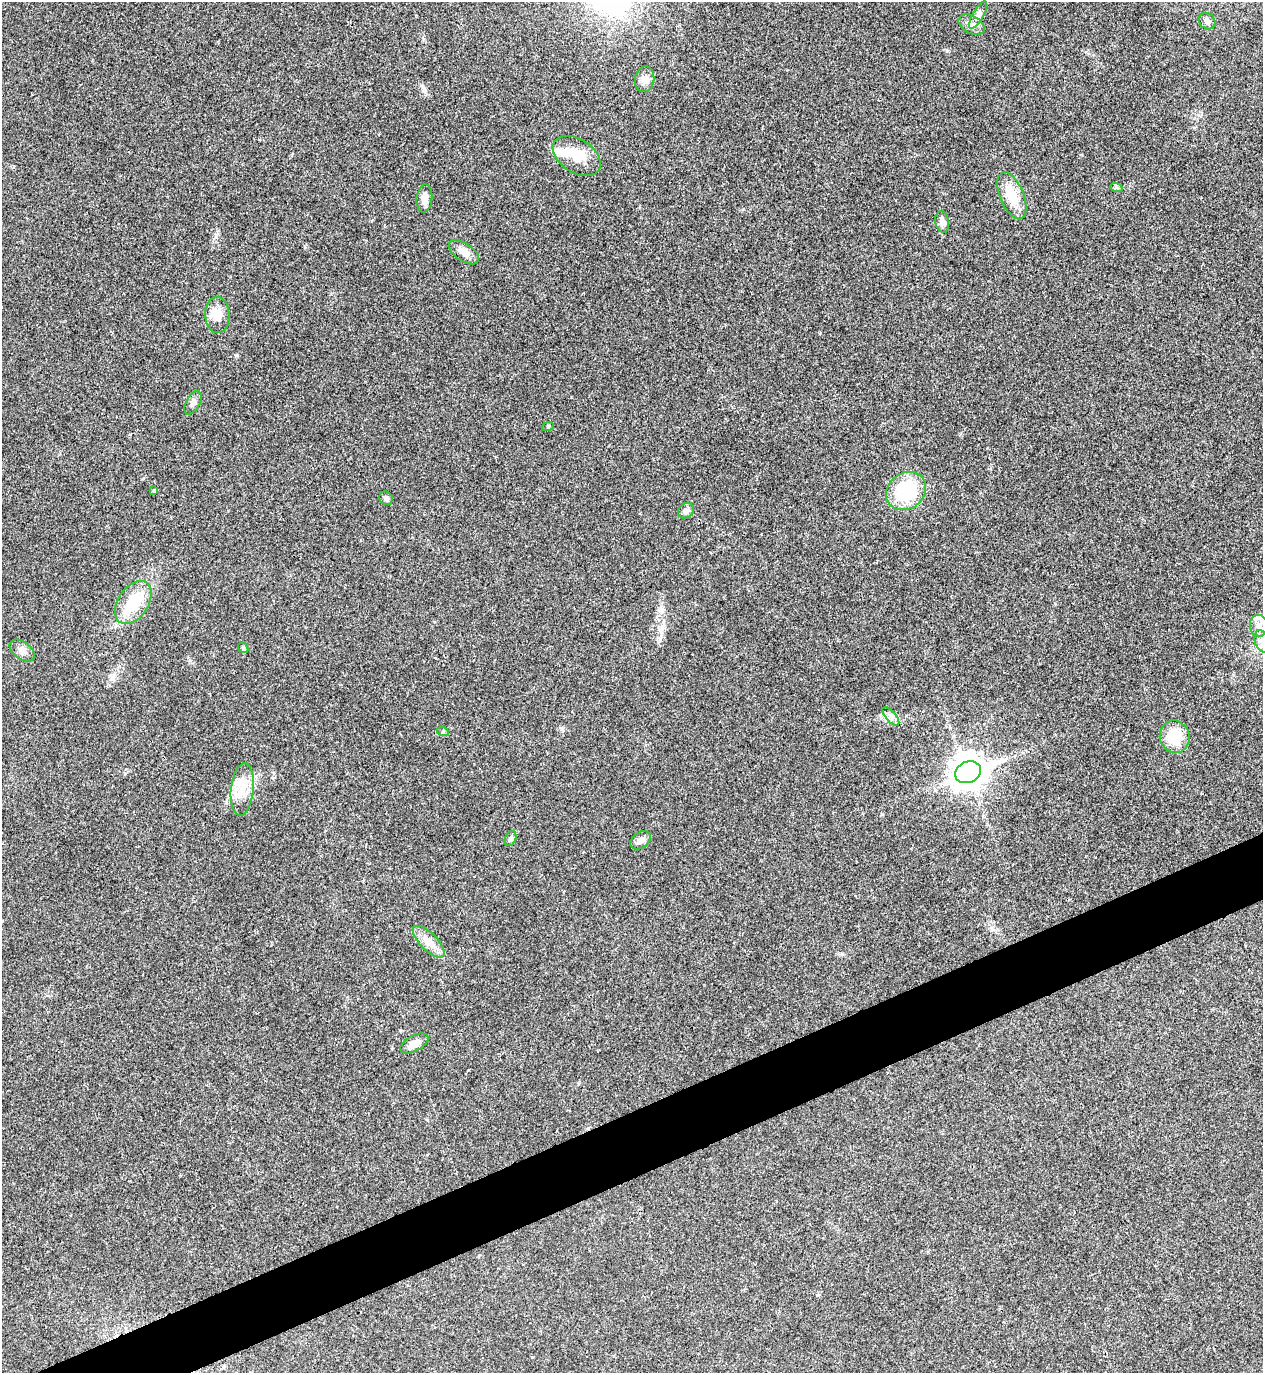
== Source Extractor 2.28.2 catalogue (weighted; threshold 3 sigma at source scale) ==
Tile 7 of 4 x 4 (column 3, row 2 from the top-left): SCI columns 2679-3939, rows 2749-4119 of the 5482 x 5493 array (HDU 1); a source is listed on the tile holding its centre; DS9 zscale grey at full resolution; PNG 1265 x 1375 px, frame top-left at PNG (2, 2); each listed source drawn as its Kron ellipse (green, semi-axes under 4 px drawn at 4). Shown black and unused: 4% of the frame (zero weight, under 3 of 4 exposures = <1% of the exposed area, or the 3 px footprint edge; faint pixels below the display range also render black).
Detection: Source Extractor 2.28.2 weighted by HDU 2 'WHT'; one run over the whole footprint, this tile lists its part. Background 0.0203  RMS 0.0049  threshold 0.0222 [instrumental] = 3 sigma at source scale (4.5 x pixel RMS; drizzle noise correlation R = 1.50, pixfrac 1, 0.05/0.05 arcsec/px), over >= 5 px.
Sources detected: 33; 1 inside a brighter object's white glare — neither listed nor drawn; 1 inside a brighter listed object's ellipse — not listed separately; the other 31 listed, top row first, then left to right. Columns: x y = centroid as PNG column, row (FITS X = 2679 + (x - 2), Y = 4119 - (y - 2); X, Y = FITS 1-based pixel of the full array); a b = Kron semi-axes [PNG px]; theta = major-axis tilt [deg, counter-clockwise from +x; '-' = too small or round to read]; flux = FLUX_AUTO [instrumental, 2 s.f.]
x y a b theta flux
978 15 15 5 60 2
1207 21 9 7 -45 2.1
971 25 14 9 -29 3.5
645 79 13 9 82 3.5
577 156 26 17 -33 12
1116 187 6 4 -19 0.76
1012 196 25 11 -67 13
424 198 14 8 85 3.7
942 222 11 7 -79 2.6
464 252 17 9 -34 4
217 315 18 12 -87 6.3
193 403 13 7 61 2.1
548 426 6 4 19 0.51
154 490 4 4 - 0.63
906 491 21 18 38 31
386 498 7 6 - 1.3
686 511 8 7 - 1.8
133 602 24 15 57 17
1259 626 11 8 -82 3.2
1262 641 12 7 -67 3.2
243 648 6 4 -49 0.66
22 651 14 8 -35 2.9
891 716 11 5 -48 2
443 732 6 4 -18 0.64
1175 737 16 15 - 13
968 772 13 10 24 810
242 789 26 11 84 9.7
510 839 8 5 65 1.1
640 840 11 7 35 2.5
429 942 20 8 -45 5.3
414 1043 15 7 28 4.4
Isophote crosses this tile's border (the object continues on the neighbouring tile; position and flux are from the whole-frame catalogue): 1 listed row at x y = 1262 641
Unlisted compact peaks at least as high as the median listed source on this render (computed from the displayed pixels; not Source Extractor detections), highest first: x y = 237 355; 423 87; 660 639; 947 51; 820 333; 882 814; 992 929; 562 729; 842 954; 423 39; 216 237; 190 660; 143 478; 125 773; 468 1070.